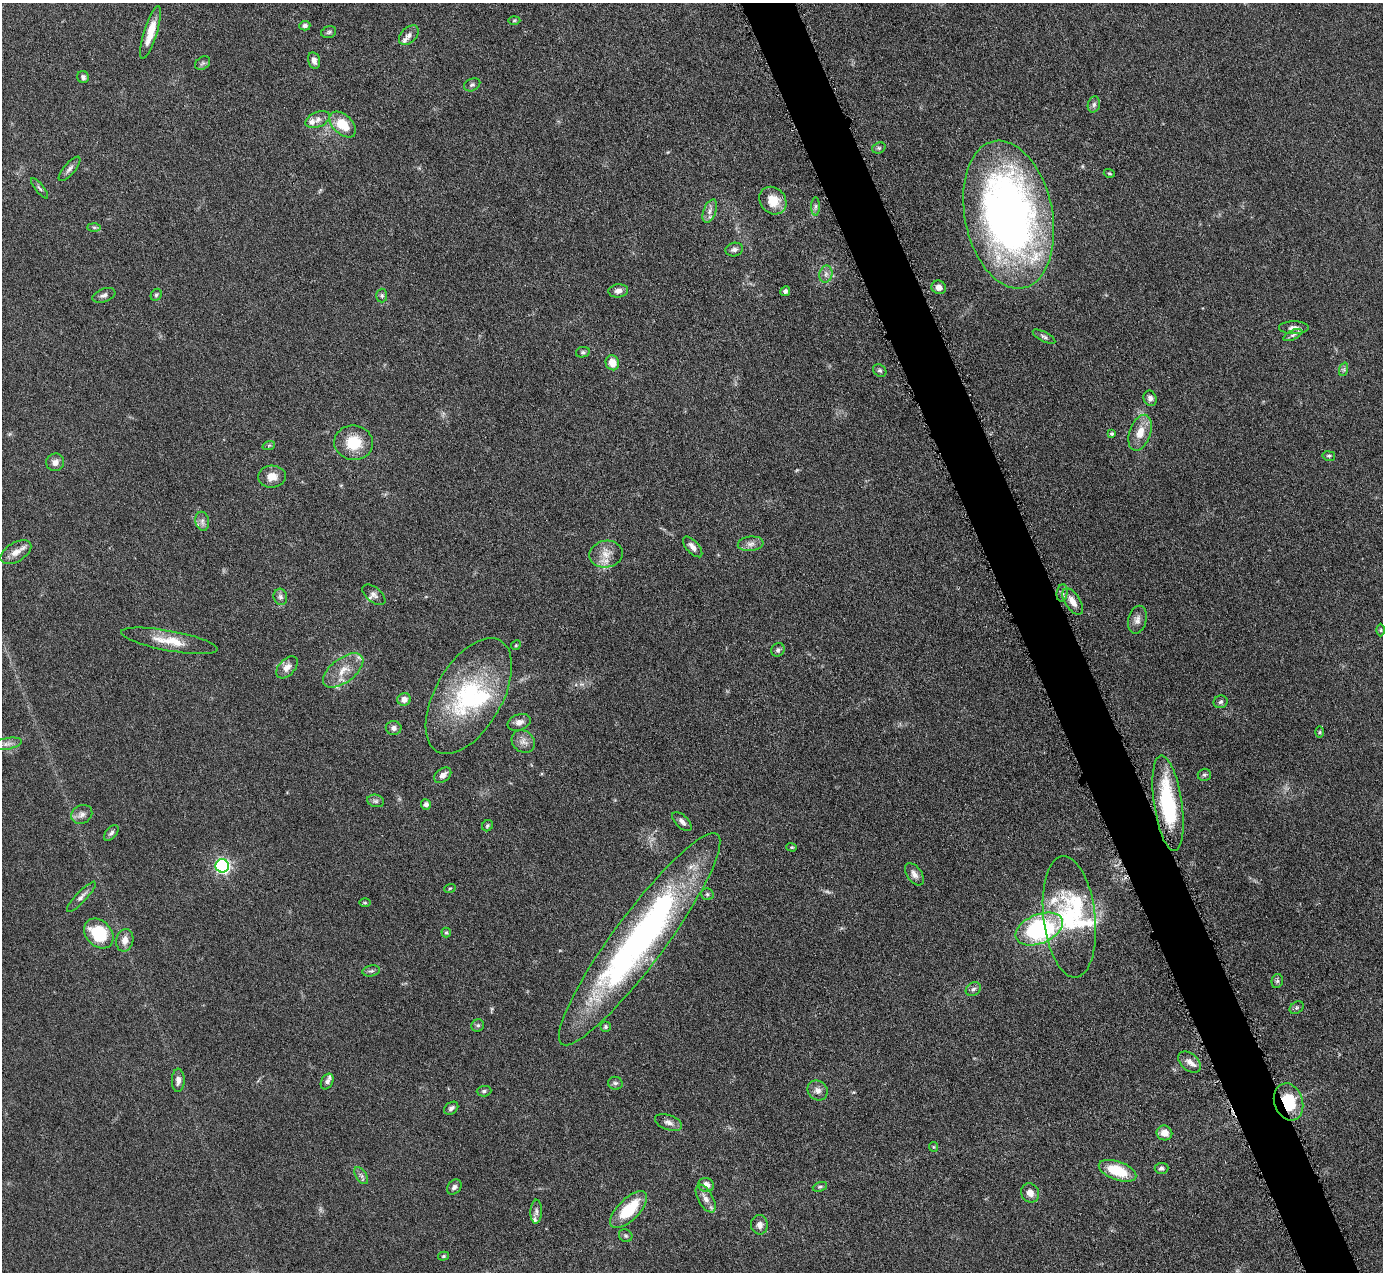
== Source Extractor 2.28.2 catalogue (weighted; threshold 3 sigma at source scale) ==
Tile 6 of 4 x 4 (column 2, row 2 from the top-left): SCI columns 1385-2765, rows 2824-4093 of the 5530 x 5515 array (HDU 1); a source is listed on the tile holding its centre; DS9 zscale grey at full resolution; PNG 1385 x 1274 px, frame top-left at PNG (2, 3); each listed source drawn as its Kron ellipse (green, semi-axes under 4 px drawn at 4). Shown black and unused: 4% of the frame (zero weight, under 4 of 8 exposures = <1% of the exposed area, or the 3 px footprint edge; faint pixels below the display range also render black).
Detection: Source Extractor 2.28.2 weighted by HDU 2 'WHT'; one run over the whole footprint, this tile lists its part. Background 0.0476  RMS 0.0039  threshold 0.0158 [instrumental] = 3 sigma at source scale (4.09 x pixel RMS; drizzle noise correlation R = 1.36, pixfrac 0.8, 0.05/0.05 arcsec/px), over >= 5 px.
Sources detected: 131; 2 too faint to see at this stretch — neither listed nor drawn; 9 inside a brighter listed object's ellipse — not listed separately; the other 120 listed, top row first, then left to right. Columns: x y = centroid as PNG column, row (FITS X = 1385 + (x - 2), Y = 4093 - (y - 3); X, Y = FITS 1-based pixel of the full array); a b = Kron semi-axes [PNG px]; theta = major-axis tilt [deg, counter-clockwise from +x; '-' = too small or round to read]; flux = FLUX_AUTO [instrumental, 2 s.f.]
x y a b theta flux
514 20 6 4 2 0.45
305 26 5 5 - 1
150 32 27 6 73 6.2
329 32 7 5 17 0.76
409 35 12 7 44 1.7
314 60 8 5 -77 1.8
203 63 8 6 34 0.84
83 77 6 6 - 0.99
472 85 8 6 26 0.91
1094 104 8 6 74 1
318 119 13 7 22 2
343 124 16 9 -43 9.1
879 148 7 5 20 0.72
69 169 15 5 49 1.4
1109 173 5 4 - 0.45
40 188 12 3 -51 0.81
773 201 15 12 -47 6.4
816 206 9 4 89 0.86
710 211 12 6 68 1.9
1009 215 75 44 -78 220
94 227 6 4 -1 0.67
734 249 9 6 13 1.4
826 274 9 6 77 1.5
939 287 7 6 - 2.1
618 291 10 6 7 1.7
785 291 5 4 - 0.94
104 295 12 6 21 1.4
156 295 6 5 - 0.64
382 295 7 5 -89 0.83
1294 328 15 6 0 1.9
1293 335 10 4 26 0.99
1044 337 12 5 -28 1
583 352 7 5 13 0.69
612 363 7 6 - 4.3
1344 369 7 4 72 0.75
880 370 7 5 -35 0.79
1150 398 8 6 -70 1.3
1140 433 18 10 71 5.5
1112 434 3 3 - 0.71
354 443 19 17 -5 11
269 445 6 4 19 0.51
1329 456 6 5 - 0.61
55 462 9 8 - 2.1
272 477 14 11 6 3.8
202 521 9 7 -77 1.6
751 544 13 7 6 1.9
693 547 13 6 -48 2.1
16 552 17 9 31 3.3
606 554 16 13 11 4.6
1062 593 8 5 81 1.1
374 595 14 7 -38 1.6
280 597 8 6 -74 1.2
1073 602 15 7 -57 3.5
1137 620 14 9 76 2.3
1381 630 6 4 90 0.48
169 641 49 10 -10 8.4
516 645 5 4 - 0.4
778 650 7 6 - 0.93
287 667 13 8 47 2.6
343 670 23 12 37 6.4
469 696 64 33 60 45
404 699 7 6 - 2.5
1221 702 7 6 - 0.85
519 722 12 8 20 2
394 728 8 7 - 1.6
1320 732 6 4 89 0.42
523 741 12 10 -44 2.4
7 744 16 5 10 2
443 775 9 6 37 2.2
1204 775 6 6 - 0.72
376 801 8 6 -15 1.1
1168 803 48 14 -82 32
426 804 5 5 - 1.3
82 814 11 9 29 1.9
682 822 12 6 -45 1.5
487 826 6 5 - 0.64
111 833 9 5 48 1
792 847 5 4 - 0.45
222 866 7 6 - 83
914 874 13 7 -55 2
450 888 6 3 19 0.38
707 894 6 5 - 0.72
81 897 20 5 47 1.8
365 903 6 4 -1 0.44
1069 917 61 26 -84 31
1039 929 25 14 22 54
446 933 5 4 - 0.45
99 934 17 12 -47 19
640 939 131 25 53 140
125 940 11 8 78 2.8
371 971 9 5 10 0.84
1277 981 7 5 76 0.77
973 989 8 6 32 1.1
1297 1008 8 5 35 0.81
478 1025 6 6 - 0.74
605 1027 5 5 - 0.77
1190 1062 13 8 -41 2.4
178 1080 11 6 88 2
327 1082 8 5 61 1.3
615 1083 7 6 - 0.93
818 1090 10 9 - 2.2
484 1091 7 5 1 0.78
1288 1102 19 14 -72 14
451 1108 8 5 36 1.1
669 1122 14 7 -19 2
1164 1133 8 7 - 3.8
934 1147 5 4 - 0.38
1161 1168 7 5 5 1.1
1117 1171 20 9 -20 13
361 1176 9 5 -56 1
706 1185 8 7 - 2.7
454 1187 8 6 49 1.1
820 1187 7 4 20 0.62
1030 1193 10 8 -59 2.8
706 1199 15 7 -61 2.8
629 1210 23 10 45 15
536 1212 12 5 87 1.3
759 1225 10 8 -86 1.9
626 1236 7 6 - 0.73
444 1256 5 4 - 0.55
Overlapping masked pixels (flux is a lower limit): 2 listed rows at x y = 1168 803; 1288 1102